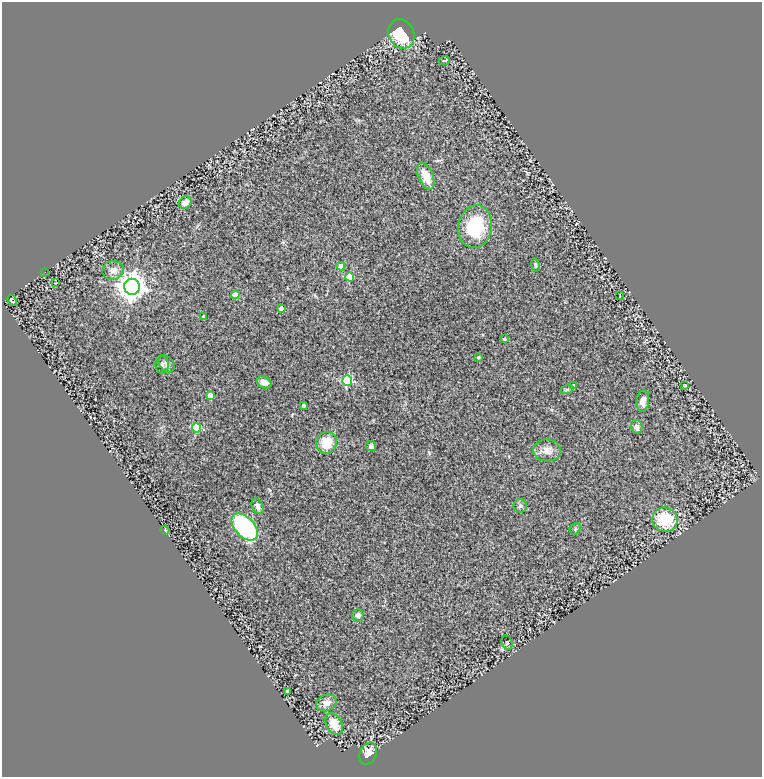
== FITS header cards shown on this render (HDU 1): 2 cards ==
NAXIS1  =                  760
NAXIS2  =                  775

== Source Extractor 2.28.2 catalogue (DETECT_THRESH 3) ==
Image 760 x 775 px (HDU 1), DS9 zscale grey, 1 PNG px = 1 image px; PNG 764 x 779 px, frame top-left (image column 1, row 775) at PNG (2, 2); each listed source drawn as its Kron ellipse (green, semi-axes under 4 px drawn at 4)
Background 0.291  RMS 0.031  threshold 0.092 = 3 sigma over >= 5 px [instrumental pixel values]
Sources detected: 46; all 46 listed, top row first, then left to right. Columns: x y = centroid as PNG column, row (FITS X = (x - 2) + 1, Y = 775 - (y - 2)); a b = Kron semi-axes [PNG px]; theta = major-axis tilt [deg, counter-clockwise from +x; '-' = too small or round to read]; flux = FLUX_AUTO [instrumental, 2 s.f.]
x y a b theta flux
401 34 15 12 -63 97
444 61 6 3 18 2.1
426 176 14 7 -68 31
185 203 6 5 - 17
475 226 21 17 80 100
535 265 7 3 -81 2.6
341 266 4 4 - 21
113 270 10 9 - 15
45 272 2 2 - 1.3
350 277 4 4 - 58
56 283 3 2 - 1.8
132 287 8 8 - 2400
235 295 4 4 - 46
620 296 2 2 - 1.1
12 300 5 3 - 2.9
281 308 4 3 - 10
204 317 3 3 - 5.1
504 339 3 3 - 4.2
479 357 3 3 - 3.3
167 364 9 6 -49 7.1
162 365 9 6 -86 5.9
347 380 5 5 - 180
264 382 7 5 -25 11
574 385 3 3 - 1.3
684 386 4 2 - 2.4
567 389 7 4 20 3.6
210 395 4 4 - 32
643 401 11 6 82 13
303 405 3 3 - 4
637 427 7 5 -76 6.1
197 428 4 4 - 90
326 443 11 10 - 44
371 446 5 5 - 5.3
547 450 14 11 -5 17
257 506 8 5 -68 8.7
520 506 7 6 - 4.7
665 520 13 12 - 75
245 527 16 9 -46 220
575 529 6 5 - 2.6
165 530 4 4 - 2.3
358 615 6 5 - 7.2
507 643 7 5 -73 3.7
287 691 4 3 - 3.6
326 703 10 8 24 15
334 724 11 7 -61 34
368 753 11 8 66 22